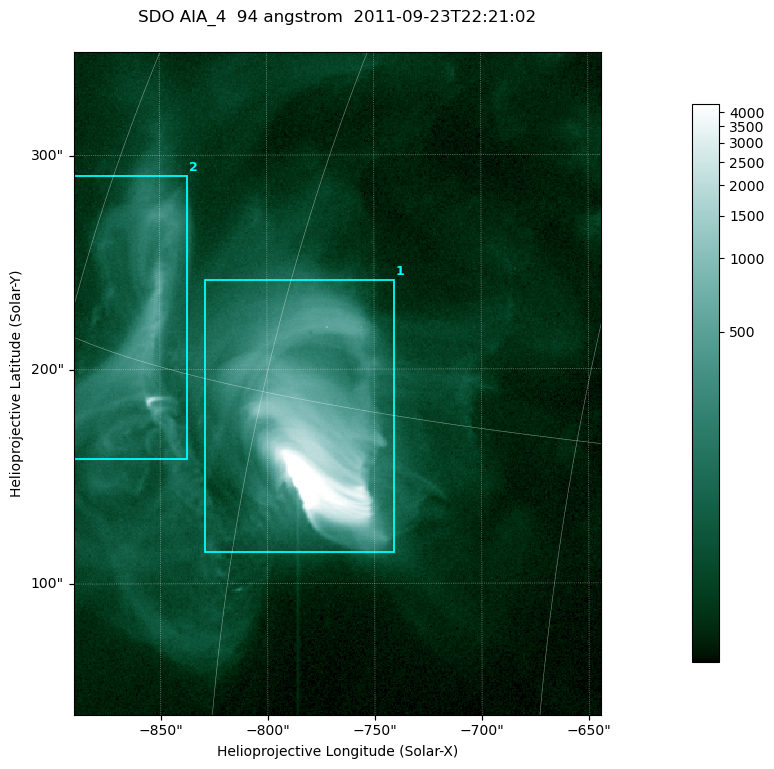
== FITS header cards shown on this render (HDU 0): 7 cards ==
TELESCOP= 'SDO     '           /
INSTRUME= 'AIA_4   '           /
WAVELNTH=                   94 /
WAVEUNIT= 'angstrom'           /
DATE-OBS= '2011-09-23T22:21:02.12' /
CTYPE1  = 'HPLN-TAN'           /
CTYPE2  = 'HPLT-TAN'           /

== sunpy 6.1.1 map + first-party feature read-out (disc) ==
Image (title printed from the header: SDO AIA_4  94 angstrom  2011-09-23T22:21:02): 410 x 515 px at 0.6 arcsec/px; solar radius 957 arcsec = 1594 px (partial field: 2.6% of the solar disc is inside the frame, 100% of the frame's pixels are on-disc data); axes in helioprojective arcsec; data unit not stated in the header (colour bar unlabelled)
Pointing: header CRPIX1/2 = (2058.48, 2043.05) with CRVAL1/2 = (0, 0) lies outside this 410 x 515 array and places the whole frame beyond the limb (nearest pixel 1.41 R_sun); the SolarSoft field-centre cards XCEN/YCEN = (-767.2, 193.4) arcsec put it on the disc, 1309 arcsec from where CRPIX/CRVAL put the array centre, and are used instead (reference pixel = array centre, CRVAL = XCEN/YCEN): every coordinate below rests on XCEN/YCEN
Orientation: roll -0.138 deg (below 1 deg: not rotated)
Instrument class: DISC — disc imager (sunpy class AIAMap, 94 A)
Bright regions (active regions / flare kernels): reference = the on-disc median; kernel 3 px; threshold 5 sigma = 121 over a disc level ~25.3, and >= 1.15x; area >= 211 px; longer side >= 5 px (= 3 arcsec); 2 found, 2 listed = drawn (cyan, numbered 1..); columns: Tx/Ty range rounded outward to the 2 arcsec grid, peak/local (2 s.f.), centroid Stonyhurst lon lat
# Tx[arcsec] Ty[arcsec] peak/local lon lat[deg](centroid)
1 -830..-740 114..242 624 -57 +15
2 -892..-836 158..292 76 -69 +16